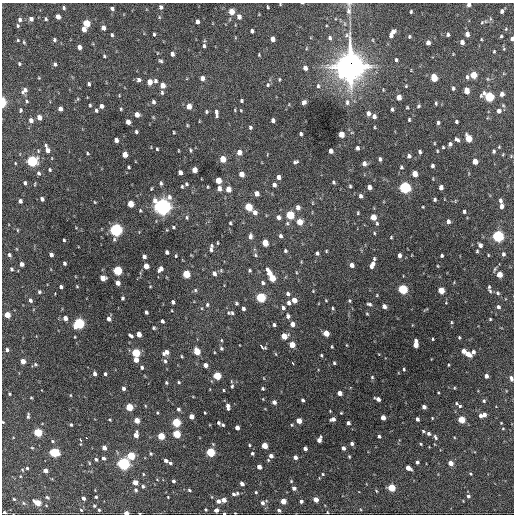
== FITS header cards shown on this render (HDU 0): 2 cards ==
NAXIS1  =                  512 / Axis length
NAXIS2  =                  512 / Axis length

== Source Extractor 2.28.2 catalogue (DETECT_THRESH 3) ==
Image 512 x 512 px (HDU 0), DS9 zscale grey, 1 PNG px = 1 image px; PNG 516 x 516 px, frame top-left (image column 1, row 512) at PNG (2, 3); no overlay
Background 1470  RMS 35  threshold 105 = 3 sigma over >= 5 px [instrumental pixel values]
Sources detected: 455; all 455 listed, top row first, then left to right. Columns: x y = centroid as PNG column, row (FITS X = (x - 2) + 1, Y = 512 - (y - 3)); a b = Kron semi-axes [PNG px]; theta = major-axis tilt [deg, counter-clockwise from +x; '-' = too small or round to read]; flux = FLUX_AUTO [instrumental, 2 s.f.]
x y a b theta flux
302 3 3 2 - 1.6e+03
280 4 4 3 - 1.7e+03
469 5 4 4 - 7.6e+03
161 7 5 4 - 6.1e+03
268 7 3 2 - 2.3e+03
64 8 5 3 - 4.1e+03
112 8 4 4 - 5.8e+03
349 11 12 8 -85 1.3e+04
502 11 5 4 - 5.9e+03
231 12 5 4 - 3.4e+04
411 12 4 3 - 3.2e+03
58 17 5 4 - 1.7e+04
159 17 5 3 - 2.3e+03
239 17 5 4 - 1.2e+04
20 19 6 4 -83 6.9e+03
31 19 5 5 - 9.0e+03
46 19 4 4 - 3.7e+03
197 21 4 4 - 9.5e+03
482 22 5 4 - 2.2e+03
86 23 5 4 - 6.0e+04
18 26 6 4 -89 3.6e+03
103 28 5 4 - 1.1e+04
84 29 5 4 - 1.5e+04
506 29 5 4 - 2.5e+03
252 31 4 3 - 5.7e+03
393 32 5 4 - 1.0e+04
154 34 4 3 - 3.2e+03
448 34 5 3 - 4.3e+03
467 34 4 4 - 1.2e+04
112 35 4 3 - 3.9e+03
391 35 4 4 - 8.7e+03
501 36 4 3 - 3.0e+03
409 37 4 4 - 3.1e+03
330 38 6 5 - 5.3e+03
273 39 4 4 - 1.4e+04
481 39 4 2 - 1.9e+03
512 39 4 3 - 7.5e+03
18 40 4 3 - 2.2e+03
54 40 4 4 - 4.2e+03
373 40 5 3 - 1.9e+03
24 42 5 4 - 2.7e+03
462 42 4 4 - 1.1e+04
428 43 4 4 - 1.3e+04
204 46 5 3 - 4.5e+03
79 47 4 4 - 1.2e+04
504 49 5 4 - 2.3e+03
494 52 4 3 - 2.5e+03
172 54 4 4 - 8.7e+03
259 55 4 3 - 2.0e+03
104 56 4 3 - 2.8e+03
396 60 5 3 - 3.7e+03
160 61 5 4 - 4.1e+03
19 64 4 4 - 3.2e+03
55 64 5 4 - 4.9e+03
350 66 13 11 90 2.9e+06
305 68 5 4 - 9.5e+03
473 75 5 4 - 4.9e+04
467 77 5 4 - 4.9e+03
39 78 5 3 - 1.8e+03
202 78 5 4 - 1.2e+04
434 78 5 4 - 6.5e+04
279 79 5 3 - 2.3e+03
139 80 5 4 - 7.4e+03
155 81 5 4 - 5.2e+03
150 82 5 4 - 2.1e+04
89 84 4 3 - 4.3e+03
162 85 5 4 - 2.1e+04
268 85 6 4 51 3.7e+03
318 86 6 4 -90 4.5e+03
406 86 4 3 - 2.1e+03
453 88 5 4 - 4.2e+03
25 90 8 5 46 1.0e+04
466 91 5 4 - 2.9e+04
162 92 5 4 - 3.7e+03
502 94 5 4 - 1.3e+04
119 95 3 2 - 1.5e+03
399 97 5 4 - 2.0e+04
489 97 6 5 - 1.8e+05
78 99 4 3 - 1.9e+03
27 101 5 4 - 2.9e+03
241 101 4 3 - 3.3e+03
3 102 7 4 88 3.3e+04
153 102 5 4 - 5.5e+03
304 102 5 4 - 7.8e+03
347 102 8 5 89 6.7e+03
436 103 4 2 - 3.0e+03
90 105 4 3 - 2.8e+03
101 106 4 4 - 8.7e+03
189 106 5 4 - 2.4e+04
419 106 5 3 - 2.9e+03
407 107 3 3 - 2.1e+03
60 109 4 4 - 1.3e+04
121 109 4 3 - 2.4e+03
392 109 4 3 - 3.8e+03
21 110 5 4 - 3.3e+03
96 110 4 4 - 4.2e+03
241 110 4 3 - 1.9e+03
499 111 5 5 - 1.1e+04
206 112 4 4 - 3.2e+03
216 113 9 3 -85 7.5e+03
368 113 5 4 - 9.9e+03
137 115 4 4 - 1.9e+04
374 116 4 4 - 9.2e+03
39 117 4 4 - 1.7e+04
31 120 5 5 - 1.0e+04
273 120 4 4 - 7.0e+03
409 120 4 3 - 2.8e+03
128 122 5 4 - 1.8e+04
456 122 3 3 - 3.7e+03
438 123 4 3 - 4.3e+03
250 127 5 4 - 4.0e+03
374 127 3 2 - 1.9e+03
136 132 3 3 - 4.2e+03
174 132 3 2 - 2.4e+03
301 134 4 3 - 4.3e+03
341 134 5 4 - 3.2e+04
468 138 5 4 - 5.6e+04
116 140 4 4 - 1.1e+04
457 140 6 4 -36 6.2e+03
434 143 4 2 - 1.7e+03
450 144 5 4 - 5.7e+03
46 146 4 4 - 3.6e+03
443 147 3 3 - 2.5e+03
499 147 3 3 - 1.9e+03
357 148 4 3 - 5.9e+03
157 149 3 3 - 2.8e+03
47 150 5 4 - 1.4e+04
190 150 5 3 - 3.0e+03
331 151 4 4 - 1.2e+04
437 151 4 3 - 2.0e+03
493 151 4 3 - 4.5e+03
239 152 5 4 - 1.9e+04
420 152 4 3 - 5.0e+03
87 153 4 3 - 2.4e+03
125 154 5 4 - 2.8e+04
409 156 5 4 - 6.6e+03
223 159 5 4 - 3.8e+04
380 159 4 3 - 5.7e+03
32 161 5 5 - 2.9e+05
295 162 5 3 - 4.7e+03
475 162 5 4 - 2.6e+04
15 163 3 2 - 1.6e+03
364 163 5 4 - 1.2e+04
432 166 4 3 - 5.8e+03
128 167 3 3 - 3.0e+03
401 167 5 4 - 3.7e+03
50 170 4 3 - 2.8e+03
194 170 5 4 - 2.3e+04
180 172 4 4 - 1.3e+04
39 173 5 4 - 4.9e+03
241 174 5 4 - 2.0e+04
415 174 5 4 - 3.2e+04
278 177 4 4 - 1.0e+04
218 180 5 4 - 4.2e+04
333 182 4 3 - 3.4e+03
25 183 4 3 - 4.7e+03
161 183 6 4 -84 4.2e+03
35 184 5 3 - 2.0e+03
186 184 4 4 - 3.6e+03
274 185 4 4 - 7.5e+03
182 186 4 3 - 2.9e+03
350 186 4 4 - 2.8e+03
208 187 3 3 - 2.1e+03
369 187 4 4 - 1.2e+04
405 187 5 5 - 4.3e+05
441 187 4 4 - 1.1e+04
219 188 5 4 - 1.2e+04
228 189 5 4 - 2.4e+04
257 194 5 4 - 1.4e+04
361 196 4 3 - 6.5e+03
42 199 4 4 - 8.3e+03
435 199 3 3 - 3.6e+03
20 201 4 3 - 7.5e+03
500 201 5 4 - 5.6e+03
95 202 3 3 - 1.9e+03
313 203 5 3 - 1.8e+03
130 204 5 4 - 3.8e+04
162 206 7 7 - 1.2e+06
501 206 5 3 - 8.9e+03
248 207 5 4 - 7.9e+04
298 207 5 4 - 1.1e+04
423 207 3 2 - 1.8e+03
255 212 6 5 - 1.3e+04
464 212 4 3 - 4.3e+03
358 213 4 3 - 2.3e+03
290 215 5 5 - 1.1e+05
187 217 5 4 - 3.6e+03
278 217 5 5 - 8.3e+03
373 217 5 4 - 3.3e+04
448 221 4 4 - 7.3e+03
299 222 5 4 - 3.4e+04
230 223 4 3 - 2.9e+03
287 223 6 5 - 3.8e+03
377 223 5 4 - 3.3e+03
173 227 4 4 - 3.2e+03
17 230 5 3 - 2.1e+03
116 230 5 5 - 5.8e+05
374 233 3 3 - 2.3e+03
250 236 7 4 -89 8.4e+03
280 236 5 4 - 5.6e+03
498 236 5 5 - 4.0e+05
391 237 3 2 - 2.2e+03
64 240 3 3 - 3.1e+03
218 243 4 2 - 2.3e+03
265 243 5 4 - 4.3e+04
480 245 4 4 - 9.5e+03
211 246 6 5 - 4.0e+03
211 250 5 4 - 5.4e+03
285 251 4 3 - 4.0e+03
326 251 3 3 - 1.9e+03
477 251 4 3 - 2.8e+03
167 252 4 3 - 6.1e+03
317 253 4 3 - 5.3e+03
503 254 6 5 - 5.2e+03
9 255 6 5 - 5.3e+03
51 255 4 4 - 8.3e+03
255 255 5 4 - 3.4e+03
399 255 4 3 - 1.0e+04
488 255 3 3 - 1.9e+03
144 256 4 4 - 7.5e+03
176 256 4 3 - 2.3e+03
442 256 3 3 - 3.5e+03
64 263 4 3 - 5.3e+03
22 264 4 4 - 1.1e+04
352 265 4 4 - 1.3e+04
372 265 8 4 64 1.8e+04
146 266 4 4 - 2.6e+04
438 266 3 2 - 1.7e+03
11 269 5 4 - 4.4e+03
160 269 6 4 52 1.3e+04
117 270 5 5 - 1.6e+05
249 270 4 3 - 3.2e+03
296 272 4 3 - 1.7e+03
214 273 6 5 - 9.9e+03
269 273 8 5 -63 2.5e+04
186 274 5 4 - 7.9e+04
499 274 4 4 - 3.2e+04
103 278 5 4 - 2.5e+04
272 278 5 4 - 5.0e+04
118 283 4 4 - 1.6e+04
263 283 5 4 - 4.5e+03
77 286 4 3 - 2.2e+03
150 286 4 3 - 1.8e+03
61 287 4 3 - 5.1e+03
489 287 3 3 - 2.9e+03
402 289 5 5 - 1.9e+05
195 290 6 5 - 4.1e+03
441 290 5 4 - 4.8e+04
313 291 4 3 - 1.6e+03
490 291 7 4 -53 4.0e+03
39 292 5 4 - 3.8e+03
55 293 3 2 - 3.3e+03
498 293 6 5 - 4.5e+03
288 294 5 4 - 5.8e+03
261 297 5 5 - 2.0e+05
122 298 4 3 - 4.2e+03
30 300 5 4 - 6.8e+03
294 300 4 4 - 2.1e+04
326 300 3 3 - 1.8e+03
349 301 5 4 - 2.9e+03
173 302 4 3 - 6.9e+03
236 303 4 4 - 3.7e+03
289 303 5 4 - 7.0e+03
369 304 6 4 -22 4.9e+03
207 305 6 4 76 4.1e+03
384 306 4 4 - 9.5e+03
498 307 5 4 - 6.5e+03
243 308 4 3 - 6.4e+03
283 308 5 4 - 6.7e+03
332 308 4 3 - 3.0e+03
146 312 4 3 - 5.7e+03
232 313 6 6 - 5.9e+03
367 314 4 4 - 2.4e+03
7 315 4 4 - 3.4e+04
288 316 5 4 - 7.2e+03
65 318 4 4 - 1.4e+04
109 319 4 4 - 1.1e+04
490 319 3 3 - 2.4e+03
162 321 4 3 - 5.9e+03
451 322 4 3 - 2.4e+03
79 323 5 5 - 3.0e+05
292 324 4 4 - 1.3e+04
274 325 3 3 - 4.3e+03
154 328 3 3 - 3.3e+03
326 333 5 4 - 3.4e+04
139 334 4 4 - 2.1e+04
131 336 5 3 - 6.0e+03
284 336 5 5 - 3.9e+04
459 337 4 3 - 2.4e+03
433 339 3 3 - 2.2e+03
221 340 4 4 - 2.3e+03
416 341 4 3 - 6.0e+03
292 345 5 4 - 3.6e+04
347 345 4 3 - 1.6e+03
415 345 6 4 -88 2.2e+04
262 347 6 3 -40 1.1e+04
332 347 4 2 - 2.4e+03
221 348 5 4 - 4.0e+03
7 350 5 4 - 5.9e+03
197 351 5 4 - 5.4e+04
463 351 4 4 - 1.6e+04
166 352 6 4 28 1.5e+04
214 352 4 3 - 1.7e+03
473 352 5 4 - 7.6e+03
136 353 5 4 - 1.1e+05
276 354 5 3 - 2.1e+03
468 354 6 4 -37 2.3e+04
321 355 3 3 - 2.4e+03
182 356 4 3 - 2.3e+03
136 360 4 4 - 1.8e+04
23 361 4 4 - 2.0e+04
165 361 6 5 - 5.2e+03
293 363 3 2 - 1.9e+04
334 363 3 3 - 2.9e+03
35 364 5 4 - 3.3e+03
205 365 4 4 - 1.5e+04
448 365 4 2 - 2.0e+03
142 367 4 3 - 4.8e+03
404 369 4 3 - 2.4e+03
95 374 4 3 - 7.7e+03
105 374 3 3 - 4.3e+03
217 376 5 4 - 8.8e+04
486 376 4 3 - 8.9e+03
372 377 4 4 - 2.8e+03
511 378 6 4 -70 7.3e+03
179 382 4 3 - 2.8e+03
166 383 4 3 - 3.0e+03
232 386 4 3 - 3.3e+03
123 388 4 3 - 7.4e+03
263 388 3 3 - 3.1e+03
454 388 4 3 - 2.1e+03
223 390 3 2 - 2.0e+03
339 393 4 4 - 1.6e+04
438 393 3 2 - 1.8e+03
9 394 3 3 - 2.8e+03
70 395 4 3 - 1.7e+03
31 398 3 2 - 2.0e+03
378 399 5 4 - 1.2e+04
303 400 4 3 - 4.7e+03
484 401 4 4 - 3.5e+03
274 402 4 4 - 1.0e+04
456 403 4 3 - 2.5e+03
146 406 4 3 - 1.8e+03
228 406 6 3 -80 9.7e+03
460 406 4 3 - 3.4e+03
129 407 5 4 - 7.4e+04
424 407 4 4 - 1.1e+04
178 409 4 4 - 5.2e+03
330 411 2 2 - 1.5e+03
157 413 4 3 - 2.2e+03
205 413 3 2 - 1.9e+03
341 413 3 2 - 1.9e+03
484 415 4 4 - 1.1e+04
28 416 6 3 82 4.1e+03
191 416 4 4 - 2.0e+04
480 416 5 4 - 7.0e+03
383 418 4 4 - 1.9e+04
432 418 3 3 - 1.9e+03
333 419 5 4 - 1.2e+04
417 419 4 3 - 7.8e+03
110 420 3 3 - 2.4e+03
137 420 4 4 - 3.1e+04
461 420 5 4 - 5.4e+04
299 421 4 4 - 2.6e+04
3 422 3 2 - 1.9e+03
176 422 5 4 - 1.4e+05
219 423 3 3 - 4.2e+03
348 423 4 3 - 6.4e+03
501 423 3 3 - 1.6e+03
71 425 3 3 - 3.0e+03
223 425 4 3 - 3.1e+03
237 428 4 4 - 1.4e+04
503 429 4 3 - 1.9e+03
423 431 4 4 - 3.0e+03
37 432 5 4 - 1.2e+05
176 434 5 4 - 8.7e+04
428 434 5 4 - 5.7e+03
136 435 5 4 - 1.7e+04
161 436 5 4 - 5.3e+04
379 436 3 3 - 4.0e+03
435 437 7 4 -60 4.7e+03
87 438 3 2 - 3.3e+03
80 440 4 3 - 7.6e+03
319 440 5 4 - 1.4e+04
53 441 4 4 - 3.1e+03
352 444 4 4 - 6.1e+03
421 444 4 3 - 2.4e+03
249 445 3 3 - 2.5e+03
264 445 4 4 - 4.0e+04
32 448 5 3 - 2.2e+03
104 448 4 4 - 1.4e+04
343 448 4 3 - 8.6e+03
305 449 4 3 - 8.0e+03
54 452 6 4 -16 1.5e+05
210 452 5 4 - 1.5e+05
151 453 5 4 - 3.3e+03
252 453 3 3 - 3.9e+03
131 456 5 5 - 8.3e+04
271 456 5 4 - 9.7e+03
295 457 4 4 - 1.0e+04
349 457 4 3 - 2.4e+03
103 458 4 3 - 7.1e+03
96 459 4 4 - 4.3e+03
166 460 4 3 - 7.4e+03
417 462 4 3 - 4.5e+03
89 463 5 3 - 2.2e+03
170 463 4 3 - 4.5e+03
450 463 4 4 - 2.4e+04
123 464 5 5 - 5.1e+05
259 467 4 4 - 1.2e+04
27 468 4 4 - 3.2e+03
408 468 5 4 - 1.8e+04
45 470 4 4 - 1.6e+04
143 474 5 3 - 2.1e+03
323 474 4 3 - 2.2e+03
470 474 5 3 - 2.5e+03
20 476 4 2 - 1.6e+03
173 481 4 3 - 5.1e+03
291 481 4 4 - 2.3e+03
135 482 4 4 - 2.1e+04
242 484 4 4 - 1.0e+04
143 486 4 4 - 4.2e+03
294 488 4 4 - 8.8e+03
391 488 5 4 - 7.6e+04
136 490 5 5 - 4.4e+03
189 490 5 3 - 3.4e+03
256 492 4 3 - 2.7e+03
237 493 4 4 - 2.9e+03
233 494 5 4 - 4.3e+03
468 496 5 4 - 5.2e+03
47 497 6 4 -40 3.2e+03
96 497 3 3 - 3.4e+03
168 497 3 2 - 1.7e+03
83 498 4 3 - 7.7e+03
14 499 4 3 - 2.6e+03
316 499 4 4 - 2.0e+04
224 500 4 4 - 1.6e+04
218 501 5 4 - 1.1e+04
283 501 4 4 - 2.5e+04
301 501 4 4 - 5.7e+03
24 503 5 5 - 3.6e+03
37 503 6 4 -29 4.6e+04
262 503 5 5 - 6.8e+03
94 506 4 3 - 2.7e+03
81 510 4 3 - 2.4e+03
99 510 3 3 - 2.8e+03
206 510 3 3 - 2.8e+03
216 510 4 4 - 1.2e+04
279 510 4 4 - 4.8e+03
4 512 3 3 - 4.0e+03
327 512 4 3 - 1.9e+03
126 513 4 3 - 1.6e+04
140 513 3 2 - 1.7e+03
224 513 3 3 - 2.8e+03
235 513 2 2 - 1.5e+03
At the frame edge (FLAGS 8, measured only in part): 13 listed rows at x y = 302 3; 280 4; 469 5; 349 11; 512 39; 3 102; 511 378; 3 422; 4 512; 126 513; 140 513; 224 513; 235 513